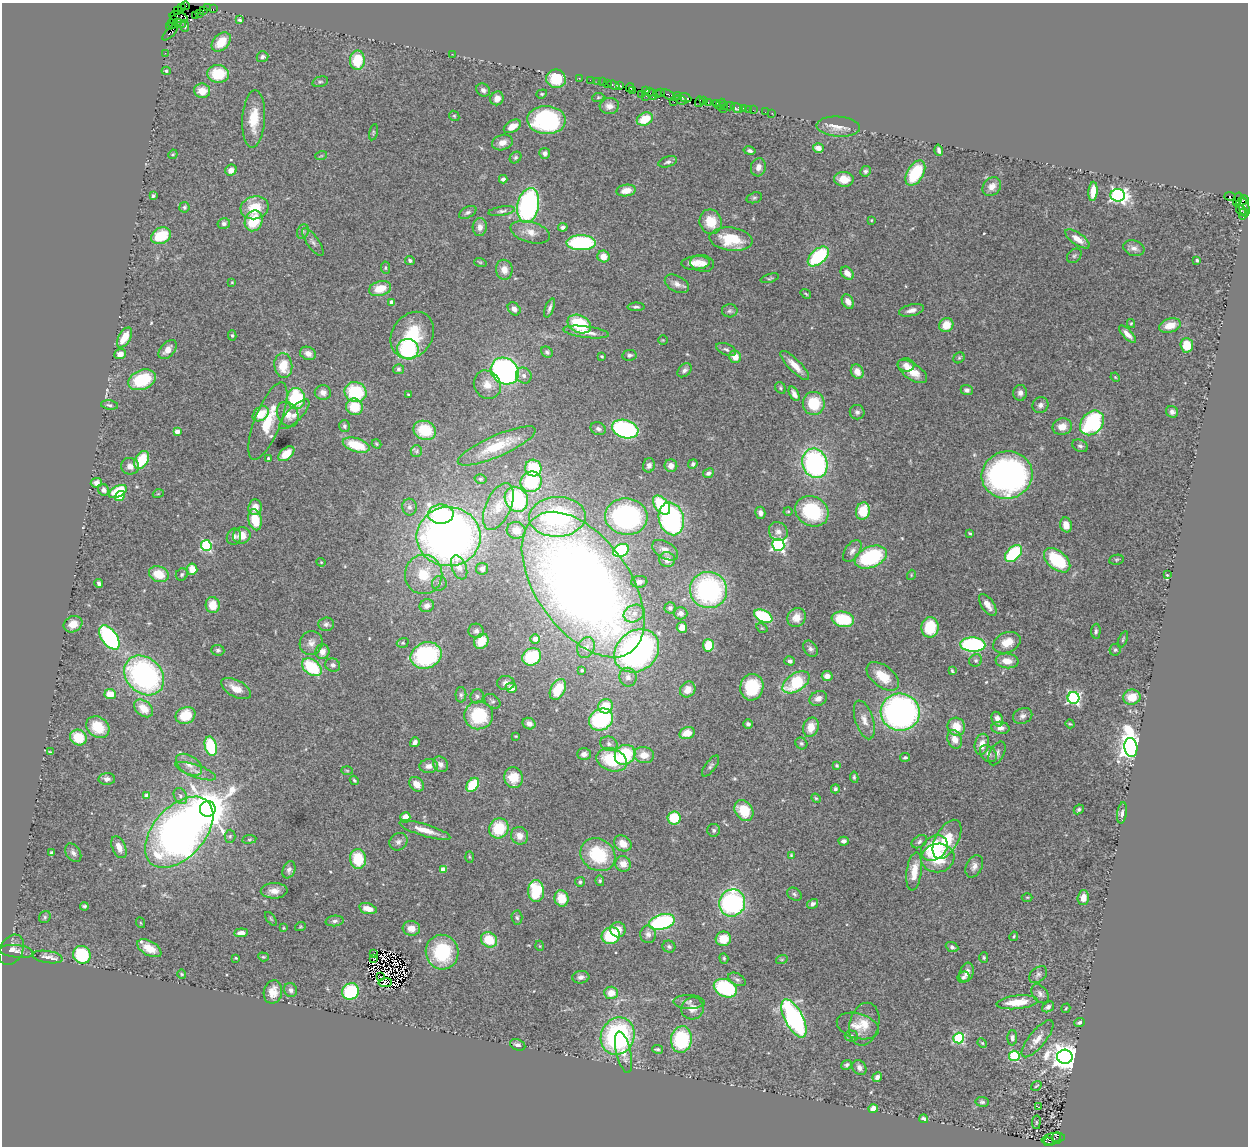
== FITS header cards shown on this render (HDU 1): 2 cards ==
NAXIS1  =                 1246
NAXIS2  =                 1144

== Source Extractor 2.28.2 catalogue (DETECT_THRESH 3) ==
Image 1246 x 1144 px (HDU 1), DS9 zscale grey, 1 PNG px = 1 image px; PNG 1250 x 1148 px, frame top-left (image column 1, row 1144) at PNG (2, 3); each listed source drawn as its Kron ellipse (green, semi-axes under 4 px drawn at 4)
Background 1.28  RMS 0.048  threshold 0.145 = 3 sigma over >= 5 px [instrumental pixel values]
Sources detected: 523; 6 with non-positive FLUX_AUTO (blend fragments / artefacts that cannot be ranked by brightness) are neither listed nor drawn; of the other 517, the 500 brightest by FLUX_AUTO listed and drawn (17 fainter detections omitted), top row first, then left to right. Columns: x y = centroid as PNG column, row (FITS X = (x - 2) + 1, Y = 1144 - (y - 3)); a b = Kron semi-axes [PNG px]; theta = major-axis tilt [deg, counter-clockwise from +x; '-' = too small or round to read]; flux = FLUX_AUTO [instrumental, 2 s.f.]
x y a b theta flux
185 6 4 3 - 300
181 8 4 3 - 100
208 8 4 2 - 99
213 9 2 2 - 18
203 10 2 2 - 35
177 11 3 3 - 160
199 13 2 2 - 49
195 15 2 2 - 30
179 17 9 5 -15 1100
174 20 3 2 - 67
240 20 4 3 - 6
172 24 5 2 - 98
179 24 6 3 -17 87
185 26 6 3 -88 5.7
169 27 4 3 - 57
170 32 10 3 45 240
221 42 11 7 45 69
165 53 2 2 - 22
452 54 2 2 - 16
262 57 6 5 - 8.2
357 60 9 7 88 110
166 71 4 4 - 5.1
218 74 11 9 -3 110
579 78 2 2 - 45
556 79 10 9 - 110
590 80 2 2 - 75
597 81 2 2 - 73
320 82 8 5 15 6.1
603 82 2 2 - 83
607 83 3 2 - 120
614 85 6 3 -20 200
619 85 3 3 - 130
630 88 4 3 - 120
483 90 7 6 - 12
633 90 2 2 - 43
202 91 8 7 - 45
645 91 4 2 - 410
649 92 4 3 - 230
657 93 2 2 - 58
661 93 2 2 - 93
542 94 5 4 - 4.1
653 94 5 4 - 250
641 95 3 2 - 63
668 95 8 3 -30 490
646 96 3 2 - 53
677 96 4 3 - 200
598 97 6 4 8 4.2
497 98 7 6 - 23
685 98 6 3 -23 390
681 100 6 3 -20 310
703 101 3 2 - 120
674 102 2 2 - 63
699 102 5 3 - 160
708 102 3 2 - 110
717 103 4 3 - 200
720 104 6 2 49 160
724 105 2 2 - 74
609 106 9 8 - 21
729 106 6 2 0 130
737 108 6 3 -30 74
743 108 3 3 - 180
724 109 2 2 - 62
748 109 3 2 - 29
753 110 2 2 - 60
765 112 2 2 - 21
772 113 2 2 - 15
454 116 5 4 - 4.3
254 119 29 11 86 83
645 119 8 6 26 72
546 120 19 14 -3 410
512 126 9 5 30 31
838 127 22 10 -4 34
373 132 8 3 78 4.3
502 143 10 7 16 26
818 148 5 4 - 27
939 150 6 3 -73 9.8
750 151 6 4 -12 7.9
545 153 5 5 - 12
173 154 5 4 - 3.5
321 156 6 3 18 3.8
516 157 6 5 - 6
668 162 9 5 17 8.7
758 167 9 7 75 19
231 170 6 5 - 22
865 171 5 5 - 7.2
915 173 14 8 59 150
503 179 4 4 - 12
844 179 10 7 -3 43
992 186 10 8 46 25
626 191 10 5 8 42
1093 191 10 4 86 48
1118 195 7 6 - 1000
153 196 3 3 - 5.1
1230 197 6 3 -16 360
754 198 8 5 18 6.2
1238 199 7 3 75 88
1243 201 7 3 34 300
528 205 17 10 78 610
184 207 5 5 - 5.7
255 208 14 11 16 87
1244 208 9 5 -79 520
1241 210 5 3 - 180
502 211 13 4 9 10
468 212 9 5 27 9.7
1243 214 6 3 76 280
871 220 3 3 - 2.7
254 221 10 8 66 110
711 222 12 11 - 69
224 223 6 5 - 8.2
480 227 9 7 85 20
563 227 5 4 - 8.6
303 232 8 5 67 8.1
530 232 20 10 -16 37
161 236 10 7 25 110
731 239 21 11 -7 110
1077 239 14 6 -35 35
313 242 16 6 -55 14
581 243 14 7 0 320
1134 248 11 7 -19 19
603 256 6 6 - 30
818 256 12 7 41 240
1074 256 8 6 44 7.6
410 260 5 4 - 7.2
1197 260 3 3 - 5.9
480 262 6 4 -18 4
696 263 14 6 5 35
702 263 12 8 -10 20
385 268 6 4 -84 4.7
504 270 10 8 -80 31
847 273 7 5 -45 25
770 278 9 4 16 5.2
232 282 4 4 - 3.2
677 284 13 8 -28 20
380 289 11 7 16 64
806 294 5 3 - 3.5
391 302 4 4 - 19
848 302 8 5 -60 21
636 307 8 4 1 8.1
550 308 10 4 69 11
514 309 7 5 -47 15
911 310 13 5 14 17
730 311 8 6 -1 8
1131 323 4 4 - 3.7
579 324 12 8 -25 160
946 325 7 6 - 53
1170 325 11 7 18 46
586 332 23 5 -7 37
1128 334 11 4 -46 26
232 335 5 4 - 5.4
412 335 25 20 55 150
124 338 11 5 60 57
663 340 5 4 - 3.6
1187 345 7 6 - 65
408 349 11 10 - 280
726 349 10 5 -23 10
168 350 11 6 48 28
547 352 6 5 - 6.9
308 353 8 6 -24 21
120 354 6 5 - 24
629 355 7 5 10 8.3
602 356 4 3 - 4
735 357 6 6 - 36
959 358 6 5 - 4.7
906 365 8 6 -10 19
283 366 12 9 -82 83
795 366 19 6 -46 40
398 369 5 5 - 6.2
684 370 8 5 44 10
505 371 14 12 -36 780
912 371 17 8 -34 51
857 372 7 6 - 28
524 375 8 7 - 14
1115 377 5 3 - 2.9
142 380 14 9 21 160
487 385 15 13 -56 39
780 388 6 5 - 5.4
967 390 6 5 - 9.4
323 392 8 7 - 20
355 392 11 10 - 170
1020 393 8 7 - 14
794 394 8 4 -61 16
408 395 3 3 - 3.8
296 398 10 9 - 240
814 403 11 11 - 130
109 405 8 4 -8 8
1040 405 8 7 - 15
354 407 8 8 - 77
857 412 7 7 - 10
1172 412 6 5 - 11
261 414 9 6 38 57
288 414 13 10 -61 32
294 414 20 7 45 25
268 421 41 13 69 120
1092 423 14 10 47 410
344 426 6 5 - 6.7
1062 427 9 8 - 35
598 429 8 6 -23 11
625 429 13 9 -16 450
425 430 11 9 -22 120
177 431 4 4 - 31
377 444 5 4 - 3.7
356 445 14 6 -18 100
497 446 42 10 24 100
1080 446 8 6 -25 8.9
416 451 6 5 - 7.4
286 454 9 5 40 49
268 458 3 3 - 5.1
142 460 10 6 57 120
815 463 15 12 -72 630
693 464 5 4 - 8.3
649 465 7 6 - 14
130 466 9 8 - 20
671 466 6 6 - 21
533 468 8 8 - 130
708 473 5 4 - 8.2
1007 475 25 23 13 1100
481 479 6 4 -14 4.5
531 482 11 10 - 160
96 483 5 5 - 17
104 490 6 5 - 14
118 491 9 5 27 110
158 494 5 3 - 3
120 496 5 4 - 71
516 499 13 11 -56 270
662 505 11 6 -51 170
498 506 25 12 66 65
255 507 8 6 83 33
409 507 8 7 - 11
788 511 4 4 - 3.4
812 511 17 14 -29 210
863 511 9 7 75 87
760 513 6 5 - 13
441 514 13 9 3 290
557 517 28 20 3 400
626 517 21 18 -5 550
671 519 16 12 -74 630
255 520 11 6 -78 91
1066 525 7 6 - 35
516 530 9 8 - 31
778 532 10 9 - 18
970 533 3 3 - 4
242 535 9 8 - 41
234 537 8 7 - 14
449 537 32 29 0 2100
206 545 5 5 - 350
778 545 6 6 - 750
621 550 8 6 24 260
665 550 14 8 -31 26
852 551 12 7 54 16
1013 553 10 6 44 260
871 557 17 10 22 270
667 560 8 7 - 22
1057 560 15 9 -40 200
1116 560 7 5 8 5.7
321 562 5 4 - 3.9
459 567 12 7 -67 35
192 569 6 5 - 38
482 569 6 6 - 18
159 574 10 7 -19 69
182 574 6 5 - 6.3
424 574 20 18 83 100
911 575 5 3 - 2.9
1167 575 4 3 - 4.6
639 582 8 6 4 12
439 583 7 7 - 9.9
99 584 4 3 - 10
583 585 83 46 -55 4000
708 590 18 18 - 570
213 605 8 7 - 56
988 605 12 6 -55 27
427 606 7 6 - 18
670 608 5 5 - 8.9
634 613 11 8 25 23
680 613 7 6 - 17
763 616 10 6 -26 210
796 617 10 8 54 40
843 619 11 7 -11 140
73 624 10 8 28 35
326 624 8 6 4 11
682 627 5 5 - 29
930 627 10 8 81 110
762 628 6 4 -31 3.6
476 631 7 7 - 11
1096 631 7 4 88 7
109 637 14 7 -54 460
535 639 5 4 - 17
1123 639 8 3 67 4.3
481 641 8 6 53 57
311 643 12 11 - 23
403 643 6 4 19 5.1
1007 643 14 10 24 51
708 645 6 5 - 78
973 645 12 7 -2 400
586 648 11 8 66 22
811 649 9 6 -56 11
218 650 6 5 - 7.8
1115 650 6 5 - 6
637 651 24 20 39 920
322 652 7 7 - 22
426 655 16 13 21 400
532 657 10 8 31 130
976 660 6 6 - 6.4
790 661 5 4 - 10
1007 661 11 7 -6 39
333 665 7 6 - 10
312 667 11 7 -38 180
582 670 3 3 - 5.4
952 671 4 2 - 4
144 675 22 17 -44 770
827 676 5 5 - 22
883 676 19 10 -38 67
628 677 9 8 - 20
796 682 15 9 33 200
506 683 8 7 - 15
752 687 13 11 80 170
236 688 16 8 -28 36
511 688 5 5 - 27
558 689 11 7 61 93
688 690 8 7 - 34
110 694 6 5 - 56
461 695 8 5 90 7.6
477 696 7 6 - 8.4
1132 697 9 7 10 57
818 698 9 7 25 22
1074 698 6 6 - 660
492 701 9 6 -36 8.1
605 706 7 7 - 81
143 708 10 7 -40 48
900 712 19 18 - 1000
185 715 10 8 21 84
479 715 14 14 - 180
1023 716 10 7 22 15
601 719 12 10 31 320
997 719 8 5 -65 22
864 720 20 9 -72 30
529 724 7 5 -27 18
748 724 5 4 - 11
1070 724 5 3 - 3.6
98 727 12 10 -37 86
811 727 10 7 67 45
956 727 9 8 - 59
1000 728 9 6 -6 17
687 733 8 6 15 48
516 736 3 3 - 3.2
78 737 8 7 - 92
955 739 9 7 -67 34
415 742 5 4 - 11
801 743 6 5 - 6.6
609 744 9 7 -21 14
982 744 10 7 77 31
211 746 10 6 -75 170
1131 747 9 6 -82 3800
50 752 4 3 - 3.4
997 753 13 7 62 14
584 754 7 5 1 16
988 754 9 7 -46 16
625 755 11 9 40 210
644 755 10 8 -9 44
905 757 5 4 - 5.9
612 760 15 11 -22 180
440 764 8 7 - 15
189 765 14 9 -33 27
837 765 4 4 - 4
429 766 9 7 3 18
710 766 12 5 54 9.5
196 771 21 6 -19 23
347 771 5 3 - 3.6
854 777 5 3 - 4.6
513 778 10 9 - 67
107 779 8 6 2 13
354 780 5 3 - 4.1
417 784 8 6 -43 31
473 785 8 5 54 140
835 789 4 4 - 6.6
147 796 4 4 - 35
180 796 8 6 -62 12
816 798 5 4 - 4.2
208 809 8 8 - 10000
1079 809 5 4 - 6.2
744 811 11 8 -55 95
1122 813 11 4 83 9.8
405 817 5 5 - 37
674 818 6 6 - 99
499 828 10 9 - 120
425 830 26 6 -17 51
714 830 6 6 - 8
179 832 42 25 47 2200
230 836 6 5 - 6.4
519 836 9 8 - 27
249 839 7 3 8 4.5
947 839 21 11 61 110
844 841 5 4 - 12
398 842 9 8 - 13
919 842 8 5 35 10
623 843 9 7 -33 37
119 847 11 6 -67 28
934 848 14 11 41 150
51 853 4 3 - 4.4
73 853 10 7 -56 13
598 855 18 15 -36 180
791 855 4 4 - 3.8
469 857 6 4 -88 3.9
938 858 17 14 9 120
358 859 10 8 -81 120
623 864 8 7 - 33
974 866 12 8 63 18
289 870 9 6 69 12
443 870 4 4 - 58
914 871 19 7 82 62
600 881 5 4 - 4.6
580 882 5 5 - 6
274 891 13 8 1 26
536 891 11 8 -89 160
794 894 8 6 -35 7.7
1027 897 5 3 - 3.3
561 898 8 7 - 73
1083 898 7 5 87 27
732 903 14 13 - 540
812 904 6 4 33 13
84 906 4 3 - 5.3
368 909 9 5 -15 36
45 917 6 5 - 5.7
517 918 7 5 -85 7.1
271 919 8 4 -55 4.1
335 921 9 5 6 9.9
662 922 13 7 15 370
141 923 5 3 - 2.7
300 927 5 3 - 3.5
284 928 4 3 - 3.1
411 928 9 7 -5 30
618 930 8 7 - 30
241 933 7 4 5 19
648 934 9 8 - 16
611 936 9 8 - 160
1014 936 5 3 - 3.8
723 939 8 7 - 60
489 940 8 7 - 87
540 946 5 3 - 2.8
669 947 6 6 - 7.5
952 947 6 5 - 7.7
149 948 13 7 -29 57
11 950 16 11 61 21
17 951 17 6 -7 14
442 952 17 16 - 230
373 953 3 2 - 3.5
82 955 9 8 - 170
48 957 15 6 -8 18
263 957 5 4 - 3.8
236 958 3 2 - 3.3
724 958 5 4 - 4.6
984 958 5 4 - 4.6
374 959 2 2 - 3
782 959 6 4 19 4.5
967 972 10 7 71 22
182 974 4 4 - 3.6
1038 975 10 7 39 11
380 977 2 2 - 3.7
581 977 8 6 6 12
964 977 6 5 - 8.3
737 979 9 6 -29 9.3
385 983 7 4 8 3.4
725 988 12 8 -26 260
291 990 7 6 - 10
350 991 9 8 - 190
273 992 12 9 79 38
611 993 7 6 - 36
1040 994 11 7 -51 12
689 1002 15 7 -2 13
1017 1002 21 6 6 79
1048 1007 6 4 35 8.4
692 1008 11 11 - 28
1066 1008 5 2 - 3.4
794 1018 21 9 -63 700
1079 1022 5 4 - 9.9
864 1024 22 14 75 58
858 1026 21 12 -16 49
618 1036 19 16 67 530
851 1036 6 5 - 7.2
959 1038 5 5 - 340
1012 1038 8 5 88 11
681 1039 13 10 81 250
1038 1039 23 8 51 35
982 1043 5 4 - 3.5
518 1045 8 5 -21 11
658 1049 6 4 -10 6
624 1052 21 7 -77 36
1014 1056 5 5 - 180
1065 1057 8 7 - 4900
847 1065 5 4 - 6.6
859 1068 8 6 -52 16
877 1077 5 4 - 13
1036 1086 5 2 - 3.3
982 1102 7 5 -8 6.8
1038 1107 3 2 - 16
873 1109 5 4 - 23
924 1119 4 3 - 16
1036 1122 7 3 82 3.5
1057 1137 5 3 - 1100
1053 1139 12 5 10 1200
1048 1142 5 3 - 500
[17 fainter detections neither listed nor drawn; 6 non-positive-flux detections neither listed nor drawn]